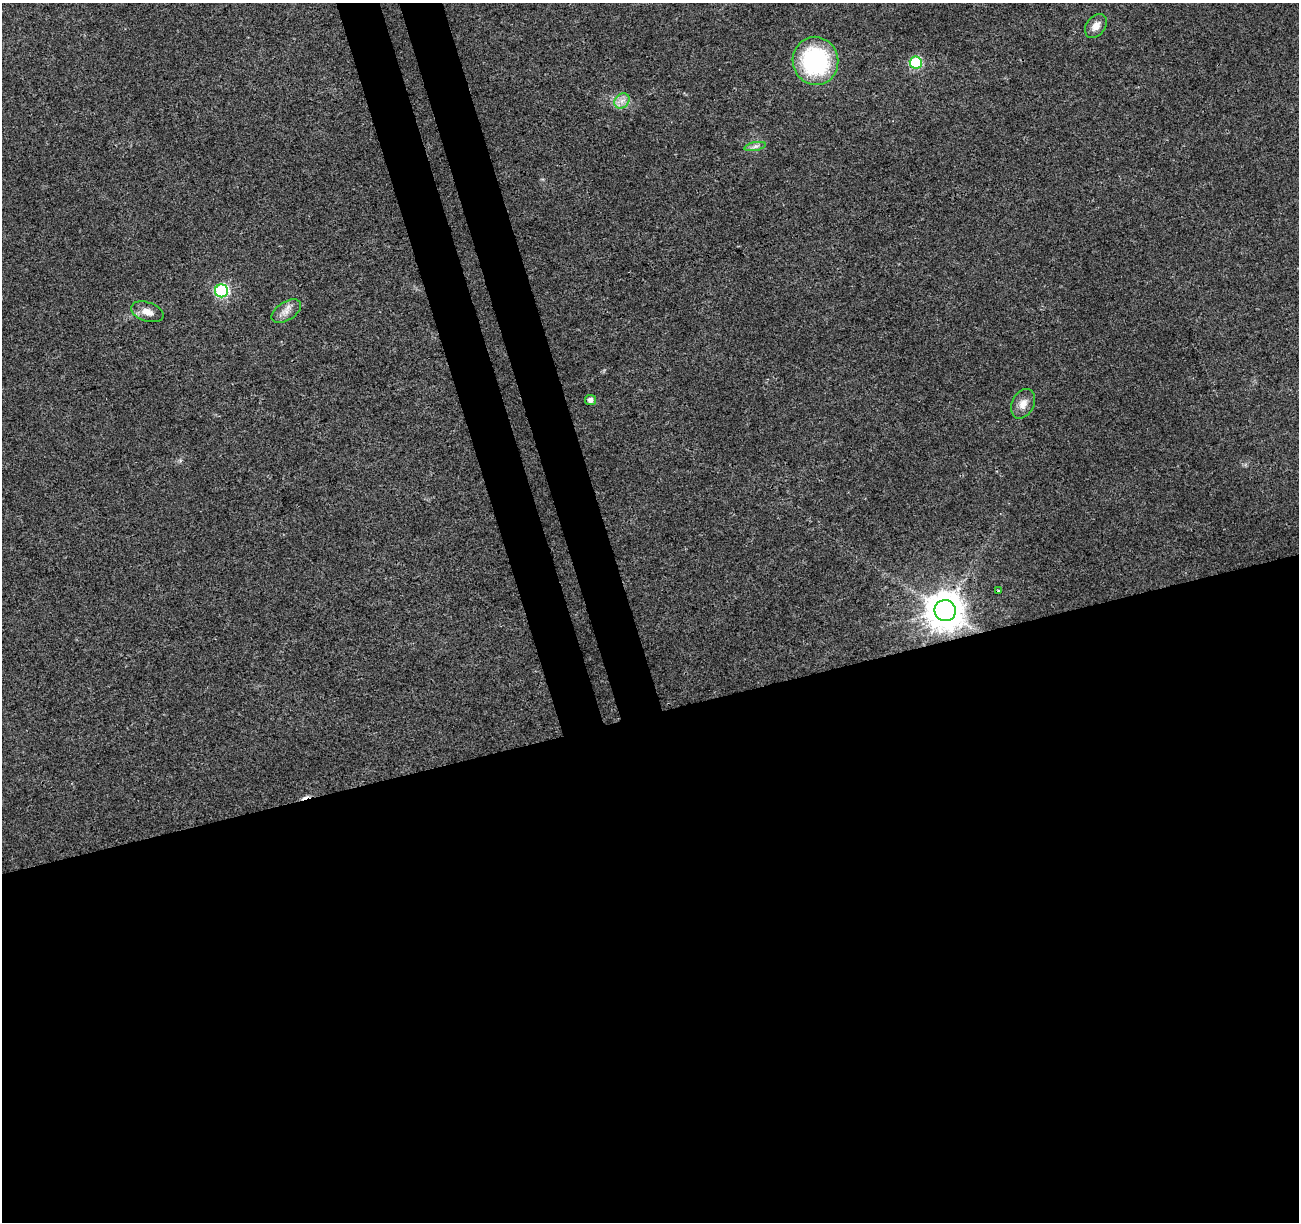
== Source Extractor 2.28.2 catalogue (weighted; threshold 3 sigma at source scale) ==
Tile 15 of 4 x 4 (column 3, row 4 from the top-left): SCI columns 2650-3946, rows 69-1288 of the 5300 x 5068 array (HDU 1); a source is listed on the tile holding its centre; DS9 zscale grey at full resolution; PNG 1301 x 1224 px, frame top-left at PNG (2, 3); each listed source drawn as its Kron ellipse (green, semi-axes under 4 px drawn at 4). Shown black and unused: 46% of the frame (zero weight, under 3 of 4 exposures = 5% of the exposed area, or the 3 px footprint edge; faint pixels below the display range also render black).
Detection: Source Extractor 2.28.2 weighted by HDU 2 'WHT'; one run over the whole footprint, this tile lists its part. Background 0.0184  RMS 0.0029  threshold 0.0132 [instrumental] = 3 sigma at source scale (4.5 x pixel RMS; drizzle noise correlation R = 1.50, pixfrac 1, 0.0396/0.0396 arcsec/px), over >= 5 px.
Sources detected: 13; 1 cosmic-ray / hot-pixel residue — neither listed nor drawn; the other 12 listed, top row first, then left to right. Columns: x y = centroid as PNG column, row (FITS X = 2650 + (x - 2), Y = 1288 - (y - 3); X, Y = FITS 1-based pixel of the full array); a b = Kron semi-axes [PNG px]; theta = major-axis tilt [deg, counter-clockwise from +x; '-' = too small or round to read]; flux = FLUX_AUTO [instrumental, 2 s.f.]
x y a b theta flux
1096 26 13 9 52 2.4
815 61 24 22 -77 35
916 62 6 6 - 22
622 101 8 6 45 1.6
755 146 11 4 11 1
222 291 6 6 - 41
286 311 16 9 32 2.5
147 312 17 9 -19 2.7
591 400 5 5 - 1.4
1023 404 15 11 63 2.7
999 590 4 3 - 0.58
945 611 11 10 - 740